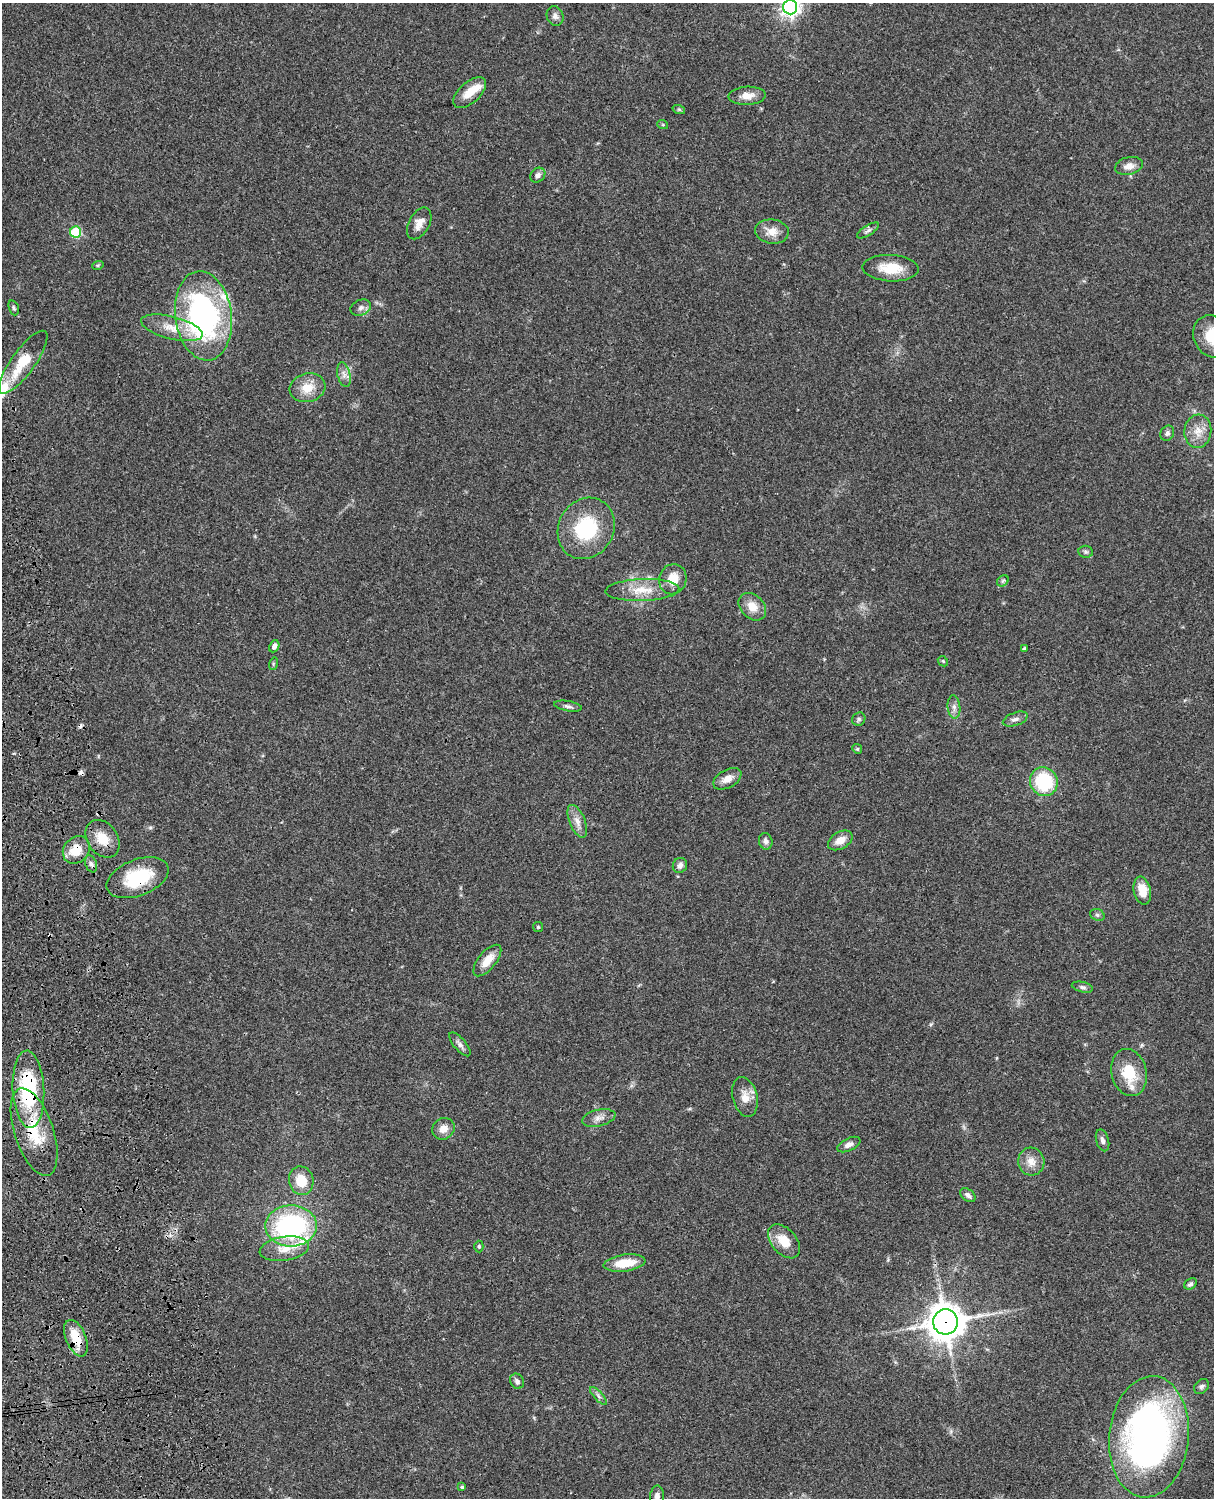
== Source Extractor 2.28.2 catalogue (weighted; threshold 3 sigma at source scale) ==
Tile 7 of 4 x 3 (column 3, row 2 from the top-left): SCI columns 2546-3757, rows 1773-3268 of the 5088 x 4927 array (HDU 1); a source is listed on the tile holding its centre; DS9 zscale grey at full resolution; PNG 1216 x 1500 px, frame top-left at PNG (2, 3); each listed source drawn as its Kron ellipse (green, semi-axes under 4 px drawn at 4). Shown black and unused: <1% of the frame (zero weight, under 3 of 4 exposures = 6% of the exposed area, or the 3 px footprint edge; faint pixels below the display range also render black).
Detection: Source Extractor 2.28.2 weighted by HDU 2 'WHT'; one run over the whole footprint, this tile lists its part. Background 0.0821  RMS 0.006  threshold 0.0271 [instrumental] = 3 sigma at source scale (4.5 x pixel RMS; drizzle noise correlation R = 1.50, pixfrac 1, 0.05/0.05 arcsec/px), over >= 5 px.
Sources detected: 88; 3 cosmic-ray / hot-pixel residue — neither listed nor drawn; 5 inside a brighter listed object's ellipse — not listed separately; the other 80 listed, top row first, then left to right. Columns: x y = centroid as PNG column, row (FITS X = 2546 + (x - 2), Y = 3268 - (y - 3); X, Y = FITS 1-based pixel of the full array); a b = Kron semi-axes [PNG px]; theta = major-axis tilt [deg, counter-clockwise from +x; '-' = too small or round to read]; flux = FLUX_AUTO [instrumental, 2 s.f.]
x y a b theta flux
790 7 7 7 - 270
555 16 10 8 -68 2.3
470 93 20 10 42 9.4
747 96 19 9 2 5.8
679 110 6 4 -19 0.77
663 125 5 3 - 0.61
1129 166 14 9 12 4.6
538 175 8 6 42 2.2
419 223 17 10 61 5.6
868 230 12 5 32 1.8
772 231 17 12 -7 6.8
76 232 5 5 - 39
98 265 6 3 18 0.71
891 268 28 13 -3 15
14 308 8 5 -71 1.1
361 308 10 7 23 2.5
203 316 45 28 -82 140
172 328 31 11 -14 11
1212 336 22 18 -62 17
23 362 38 12 54 21
344 375 12 6 -77 3
308 388 18 14 15 10
1198 431 17 13 84 7.7
1167 433 8 6 59 1.8
586 528 32 27 60 39
1086 552 7 6 - 1.3
673 579 15 13 69 10
1003 581 6 5 - 1
642 590 37 11 2 13
752 607 15 11 -45 7.7
274 646 6 5 - 2
1024 649 3 3 - 1.2
943 661 6 4 -46 0.83
273 664 6 4 73 0.67
568 706 14 5 -10 2
954 707 12 6 -84 2.8
859 719 7 6 - 1.4
1015 719 13 6 20 2.8
857 749 5 4 - 0.8
727 779 15 9 29 5.7
1044 782 14 13 - 37
577 821 17 8 -68 4.8
103 839 21 15 -54 11
840 840 13 8 31 5.6
766 841 8 6 -76 2.2
76 850 15 12 47 13
91 864 9 5 -71 1.9
680 865 7 7 - 2.6
138 878 32 18 21 31
1142 891 14 8 -77 9.3
1097 915 7 5 -22 1.3
538 927 5 5 - 0.77
487 961 19 8 50 8.5
1082 987 11 5 -13 1.5
460 1044 15 6 -50 2.5
1129 1073 24 17 -77 18
28 1089 39 15 -87 60
745 1097 20 12 -76 7.2
599 1118 17 8 13 4.1
443 1129 11 10 - 5.2
34 1132 46 19 -72 27
1102 1140 11 6 -75 2.2
849 1145 12 6 25 3.3
1031 1162 14 13 - 6.1
301 1181 14 12 -77 13
968 1195 8 5 -40 1.8
291 1226 26 20 1 92
784 1241 20 12 -49 11
479 1246 6 4 -87 0.93
284 1249 25 12 9 9.8
624 1263 21 8 7 14
1190 1284 7 5 38 1.5
945 1322 12 12 - 1100
76 1338 19 10 -67 15
517 1381 8 6 -59 2.4
1201 1386 8 6 45 1.5
598 1396 11 4 -48 1.7
1149 1437 61 39 84 240
462 1487 4 4 - 1.1
657 1496 11 7 85 3.1
Overlapping masked pixels (flux is a lower limit): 7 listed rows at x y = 103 839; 76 850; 138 878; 28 1089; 34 1132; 945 1322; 76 1338
Isophote crosses this tile's border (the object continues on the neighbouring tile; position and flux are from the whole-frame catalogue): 3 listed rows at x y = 790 7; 1212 336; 657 1496